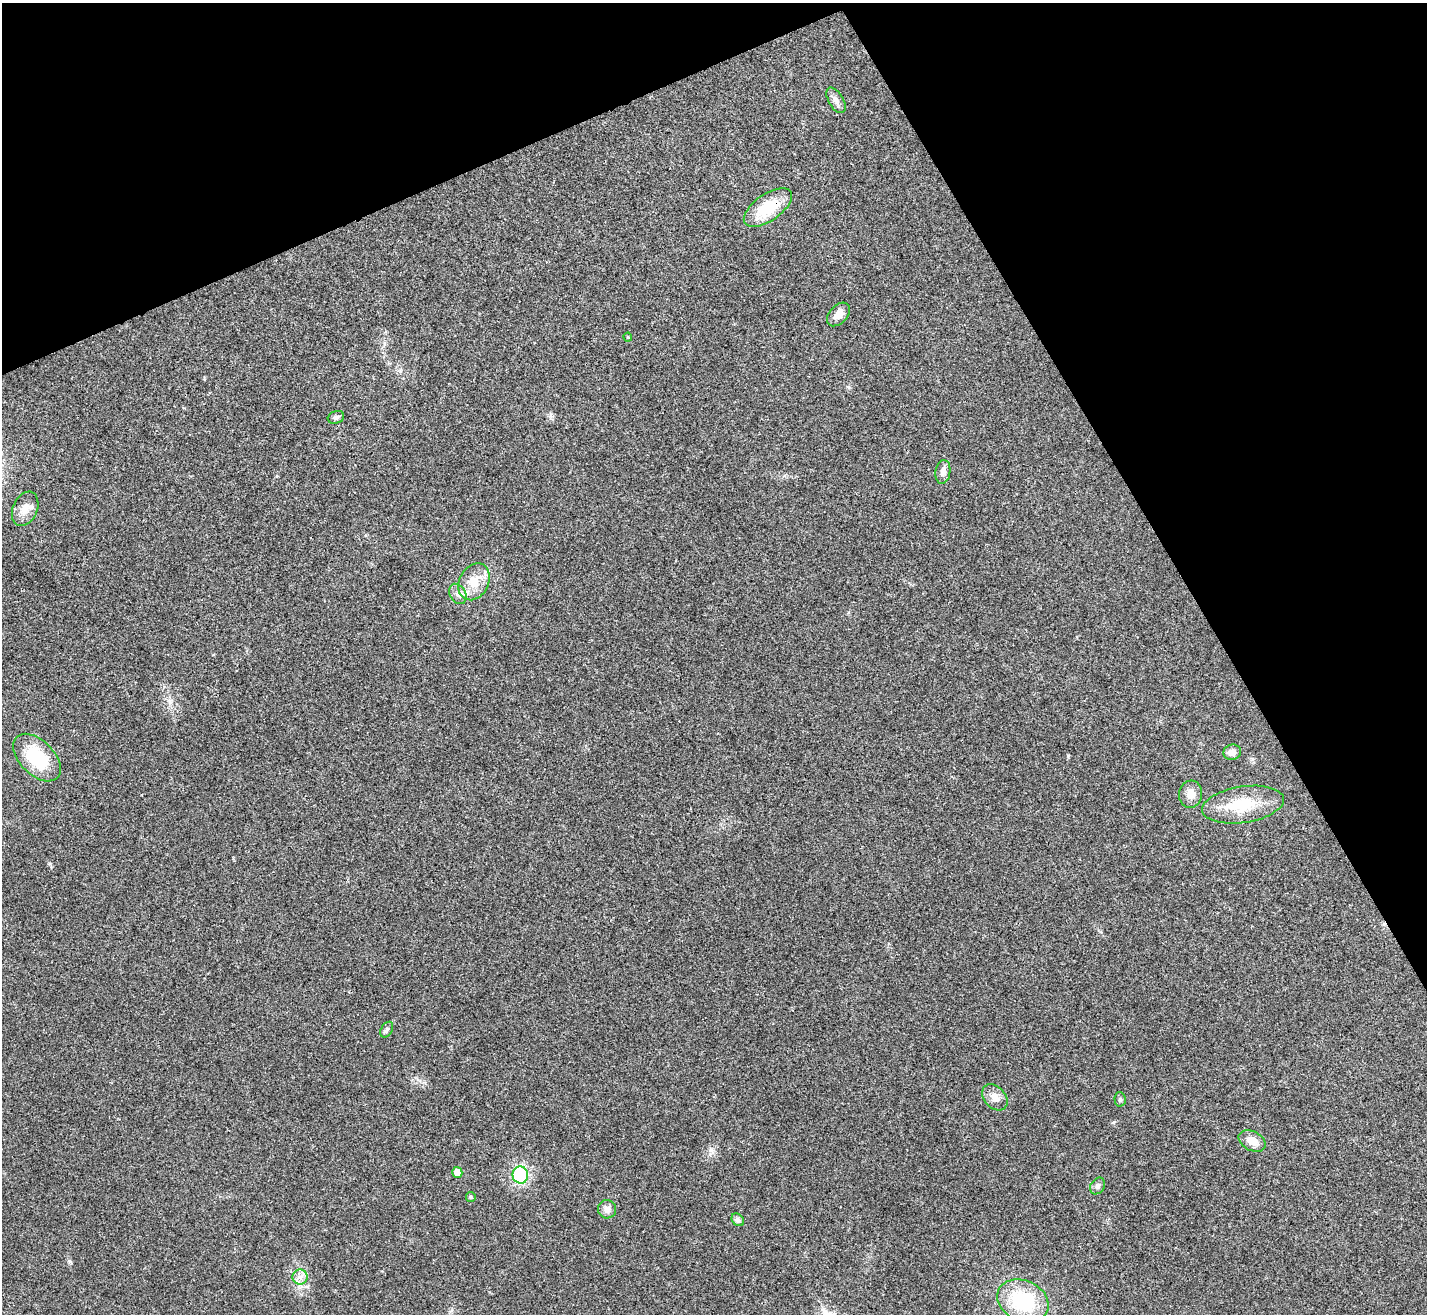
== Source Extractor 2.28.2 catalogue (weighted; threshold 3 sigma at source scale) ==
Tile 3 of 4 x 4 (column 3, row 1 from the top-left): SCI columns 2852-4276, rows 4094-5405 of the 5705 x 5696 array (HDU 1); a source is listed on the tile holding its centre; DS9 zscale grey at full resolution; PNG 1429 x 1316 px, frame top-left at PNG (2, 3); each listed source drawn as its Kron ellipse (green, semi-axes under 4 px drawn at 4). Shown black and unused: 24% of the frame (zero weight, under 3 of 4 exposures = <1% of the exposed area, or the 3 px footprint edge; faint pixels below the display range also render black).
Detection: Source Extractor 2.28.2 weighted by HDU 2 'WHT'; one run over the whole footprint, this tile lists its part. Background 0.0219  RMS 0.0042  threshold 0.0191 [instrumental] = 3 sigma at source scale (4.5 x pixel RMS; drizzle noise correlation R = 1.50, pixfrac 1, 0.05/0.05 arcsec/px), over >= 5 px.
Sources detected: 27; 1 inside a brighter object's white glare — neither listed nor drawn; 1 inside a brighter listed object's ellipse — not listed separately; the other 25 listed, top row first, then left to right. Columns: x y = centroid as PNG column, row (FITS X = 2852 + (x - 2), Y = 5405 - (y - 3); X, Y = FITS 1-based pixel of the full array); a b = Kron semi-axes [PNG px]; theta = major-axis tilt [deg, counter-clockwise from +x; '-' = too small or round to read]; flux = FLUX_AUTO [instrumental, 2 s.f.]
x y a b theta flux
836 100 14 7 -59 2.3
768 208 28 13 35 17
838 314 14 9 48 4
628 337 4 4 - 0.4
336 417 8 6 18 1.1
943 472 12 7 81 2.3
25 509 18 12 67 4.5
474 582 19 14 62 8.2
458 594 11 7 -61 2
1232 752 9 7 16 3.5
37 758 29 17 -45 22
1191 794 13 11 83 4
1243 805 41 18 9 18
387 1030 8 5 59 1
995 1097 15 10 -48 3.4
1120 1099 7 5 -87 0.91
1252 1141 14 9 -28 4.5
457 1172 5 5 - 4.4
520 1175 8 7 - 32
1098 1186 9 6 57 1.5
471 1197 5 4 - 0.51
607 1209 9 9 - 2.3
738 1220 7 5 -46 0.91
300 1277 7 7 - 2
1023 1301 27 20 -25 30
Overlapping masked pixels (flux is a lower limit): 1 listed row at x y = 768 208
Unlisted compact peaks at least as high as the median listed source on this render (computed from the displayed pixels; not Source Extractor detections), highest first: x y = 69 1261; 1068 756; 50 864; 711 1150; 1114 1122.